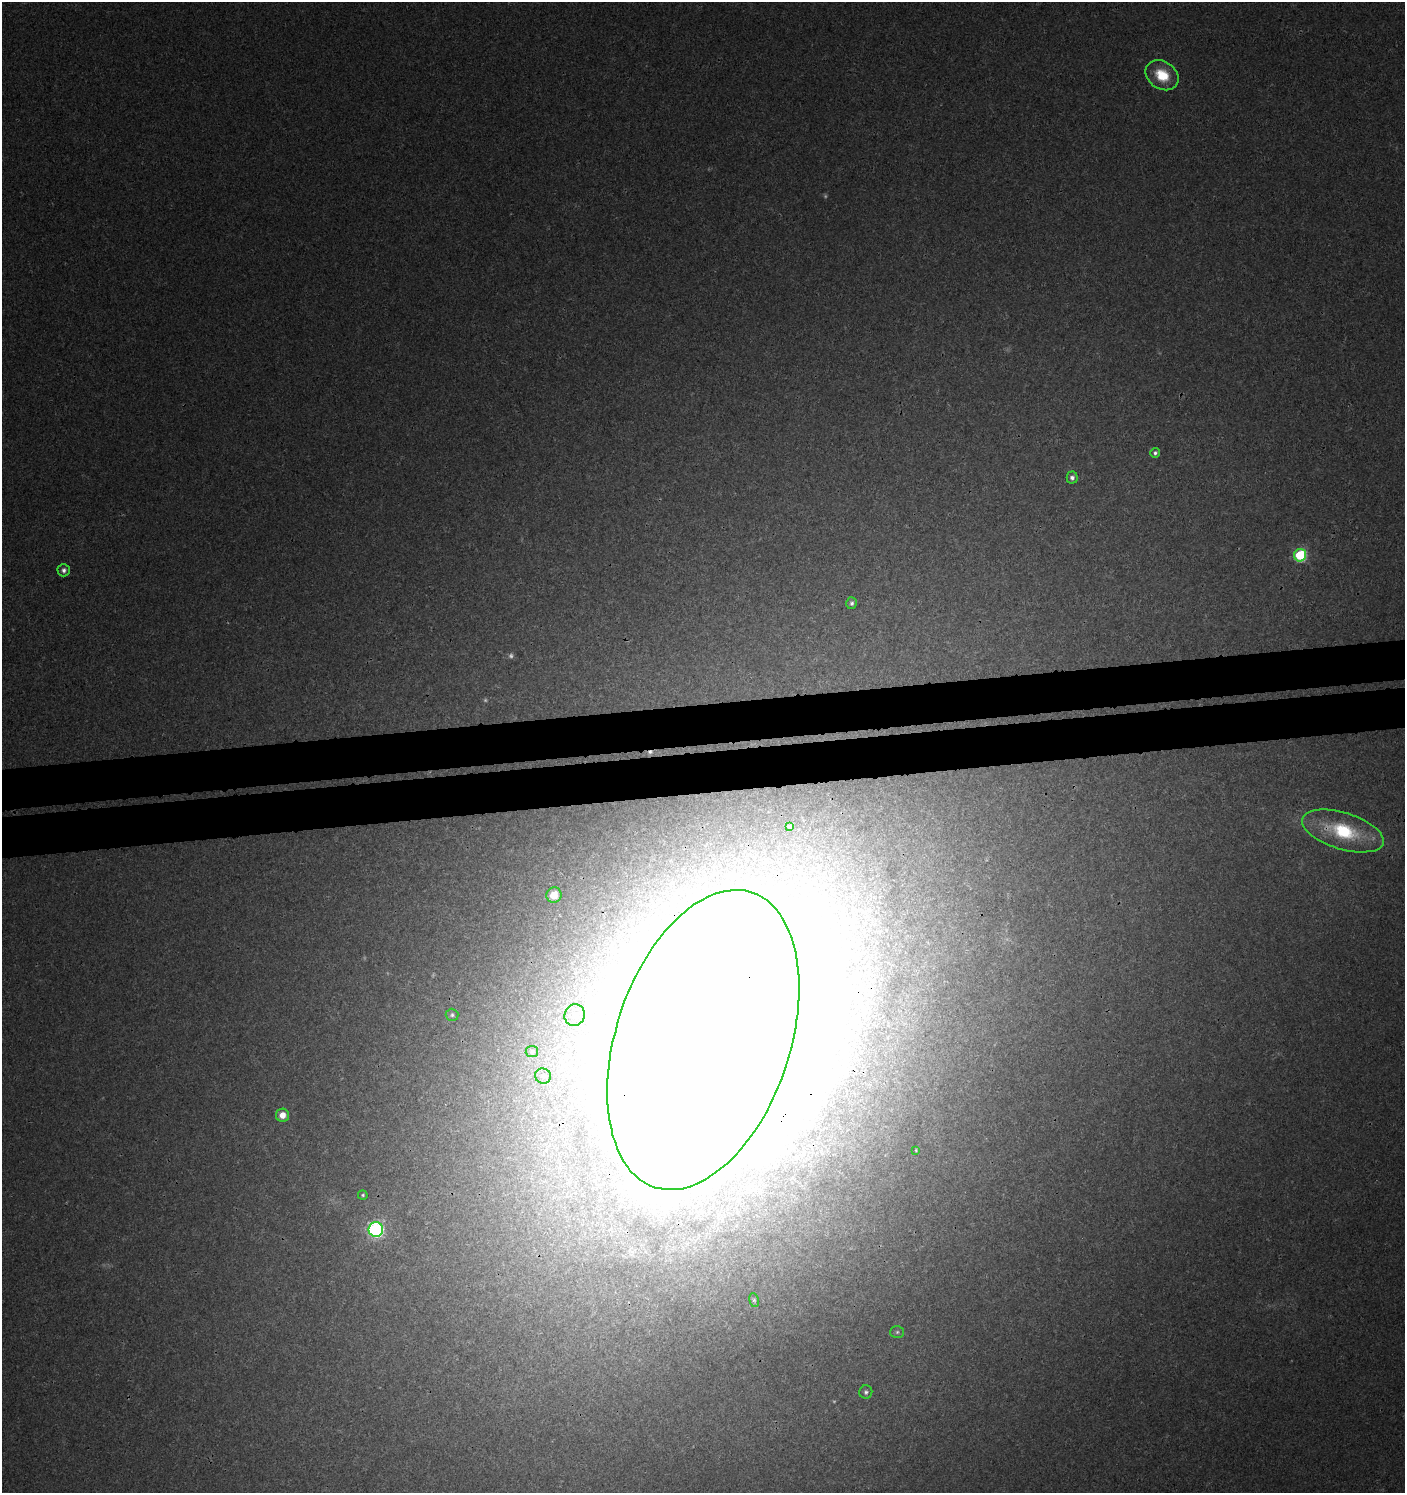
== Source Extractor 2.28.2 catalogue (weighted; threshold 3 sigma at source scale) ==
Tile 5 of 3 x 3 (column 2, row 2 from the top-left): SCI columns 1412-2814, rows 1536-3026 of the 4266 x 4562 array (HDU 1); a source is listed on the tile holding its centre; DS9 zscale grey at full resolution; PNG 1407 x 1495 px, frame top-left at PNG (2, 2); each listed source drawn as its Kron ellipse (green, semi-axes under 4 px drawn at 4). Shown black and unused: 5% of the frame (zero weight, under 3 of 4 exposures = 4% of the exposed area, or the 3 px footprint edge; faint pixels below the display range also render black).
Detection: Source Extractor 2.28.2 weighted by HDU 2 'WHT'; one run over the whole footprint, this tile lists its part. Background 0.00421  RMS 0.0021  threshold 0.00923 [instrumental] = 3 sigma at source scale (4.5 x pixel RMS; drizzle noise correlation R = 1.50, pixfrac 1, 0.0396/0.0396 arcsec/px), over >= 5 px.
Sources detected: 30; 4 too faint to see at this stretch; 4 inside a brighter object's white glare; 1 cosmic-ray / hot-pixel residue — neither listed nor drawn; the other 21 listed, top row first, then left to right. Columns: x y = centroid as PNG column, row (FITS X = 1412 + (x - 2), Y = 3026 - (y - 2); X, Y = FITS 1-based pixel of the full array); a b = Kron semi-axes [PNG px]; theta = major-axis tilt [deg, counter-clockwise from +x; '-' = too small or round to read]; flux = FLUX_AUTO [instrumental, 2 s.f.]
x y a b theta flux
1162 75 17 13 -34 6.6
1155 453 5 5 - 0.68
1072 478 6 5 - 0.86
1300 555 6 6 - 28
64 570 6 6 - 0.87
851 603 6 5 - 0.59
789 826 3 3 - 0.27
1343 831 42 18 -17 18
554 895 8 7 - 3.2
452 1015 6 6 - 0.47
575 1015 11 10 - 1.9
703 1040 155 87 72 3400
532 1051 6 5 - 0.44
543 1076 8 7 - 0.79
282 1115 6 6 - 2.4
916 1150 4 3 - 0.23
363 1195 5 5 - 0.4
376 1229 7 7 - 57
754 1300 7 5 -80 0.41
897 1332 7 6 - 0.52
866 1392 7 6 - 0.61
Overlapping masked pixels (flux is a lower limit): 2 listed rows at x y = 1343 831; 703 1040